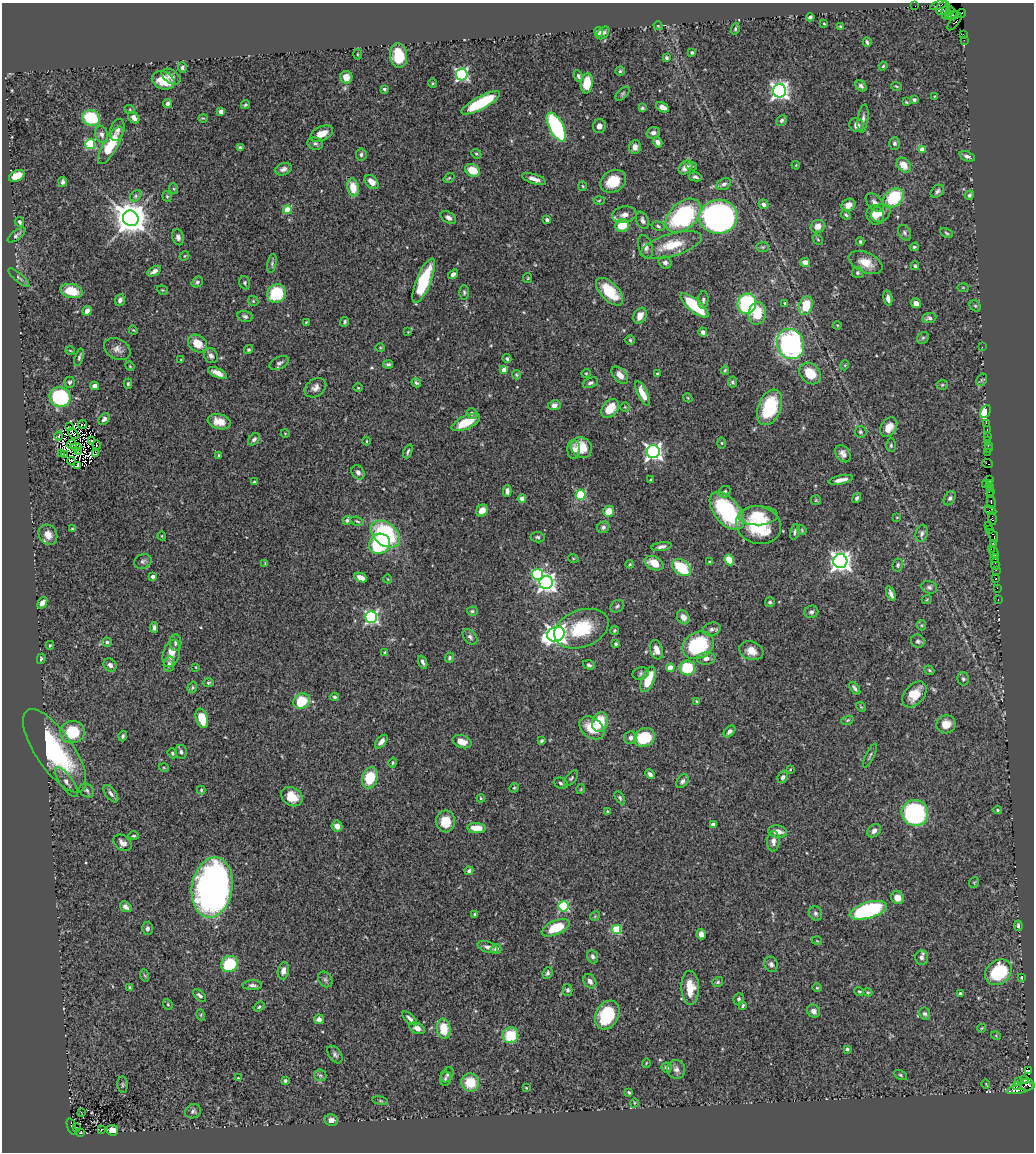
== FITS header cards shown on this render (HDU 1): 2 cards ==
NAXIS1  =                 1032
NAXIS2  =                 1150

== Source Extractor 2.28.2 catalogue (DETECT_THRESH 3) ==
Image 1032 x 1150 px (HDU 1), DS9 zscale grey, 1 PNG px = 1 image px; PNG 1036 x 1154 px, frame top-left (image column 1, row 1150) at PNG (2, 3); each listed source drawn as its Kron ellipse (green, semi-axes under 4 px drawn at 4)
Background 1.14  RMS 0.032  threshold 0.0964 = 3 sigma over >= 5 px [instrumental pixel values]
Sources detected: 499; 6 with non-positive FLUX_AUTO (blend fragments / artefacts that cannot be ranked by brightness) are neither listed nor drawn; the other 493 listed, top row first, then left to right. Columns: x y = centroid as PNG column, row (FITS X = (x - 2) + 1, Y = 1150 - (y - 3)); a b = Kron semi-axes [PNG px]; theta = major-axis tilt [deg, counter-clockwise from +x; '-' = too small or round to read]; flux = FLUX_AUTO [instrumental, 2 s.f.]
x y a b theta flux
938 5 8 3 20 190
915 6 2 2 - 23
943 8 8 6 40 140
950 11 4 2 - 94
946 12 6 3 74 280
961 13 4 2 - 110
954 15 6 3 27 440
949 16 3 2 - 170
810 17 4 3 - 4.4
955 22 10 3 53 450
824 23 3 3 - 1.9
658 26 4 2 - 2
841 27 3 3 - 3.3
735 29 6 4 73 3
599 32 5 4 - 10
603 33 7 5 44 6.4
963 34 4 2 - 120
964 40 2 2 - 28
867 42 4 2 - 3.6
692 53 3 3 - 2.9
357 54 5 3 - 2.2
399 56 12 8 -84 79
667 58 4 3 - 4.1
883 66 5 3 - 2.3
182 68 5 4 - 5.2
620 71 4 4 - 3.2
462 74 6 6 - 400
578 76 6 4 -65 4.4
171 77 10 6 -33 12
346 77 6 6 - 20
163 80 12 8 -23 39
433 83 5 3 - 2
587 83 10 6 83 43
861 86 6 4 -45 5.5
897 86 5 3 - 2.4
384 89 3 3 - 5.1
779 91 6 6 - 910
623 94 9 4 41 4.5
934 96 3 2 - 1.4
914 100 4 3 - 6.4
906 102 3 2 - 1.9
167 103 4 4 - 6.5
481 103 21 6 28 130
245 105 5 4 - 3.2
662 107 7 4 -27 14
642 108 4 3 - 3.5
130 110 5 3 - 2.3
221 112 4 4 - 16
91 118 9 7 -23 110
134 118 6 5 - 13
203 118 4 3 - 1.7
863 119 14 5 82 9
781 120 6 4 47 4.6
857 125 7 6 - 12
599 126 7 6 - 9.4
556 127 16 7 -62 290
117 130 11 7 75 9
653 133 7 5 18 8
102 134 9 6 -73 8.7
322 134 12 7 26 26
658 142 5 4 - 12
894 143 6 5 - 5.6
90 144 5 5 - 160
315 144 8 6 -18 5.5
110 145 21 7 60 72
240 147 3 3 - 3.7
635 147 7 6 - 11
922 150 4 4 - 36
476 154 5 4 - 3
361 155 6 5 - 5.1
967 156 8 5 -20 7.1
796 165 4 3 - 1.7
904 165 8 6 -50 24
692 166 5 3 - 3.4
685 168 8 5 45 15
283 169 9 6 18 9.1
472 170 8 6 -29 38
17 176 8 5 27 38
695 177 6 4 -12 5.1
449 178 6 3 35 2.4
534 179 12 5 -19 13
613 181 14 10 30 48
63 182 5 3 - 4.8
372 182 8 5 -46 15
724 184 8 5 28 6.8
583 186 5 3 - 1.9
353 187 9 6 -77 34
174 189 5 3 - 2.3
937 191 8 5 42 5.4
969 195 5 4 - 4.5
136 196 6 4 42 3.8
167 196 5 4 - 2.8
893 198 11 8 40 130
599 200 5 3 - 2.2
875 203 11 7 -46 11
763 204 5 4 - 7.7
848 205 7 6 - 16
287 210 4 4 - 49
881 213 10 8 34 16
624 215 12 8 11 15
846 215 5 4 - 3.4
875 215 10 8 -67 19
683 216 20 13 42 280
448 217 8 5 -32 7.5
718 217 19 17 7 900
131 218 8 7 - 4600
547 220 4 3 - 8.3
642 220 9 6 -67 7.7
20 222 5 3 - 4.8
622 225 7 6 - 44
658 226 7 4 -14 3.6
818 226 7 6 - 15
905 233 8 6 -60 5.3
947 233 7 4 -28 3.1
16 235 10 4 37 5.4
178 237 8 6 -75 6.8
818 239 6 3 -45 2.5
860 242 4 3 - 3.4
671 245 32 11 16 61
645 247 12 7 -73 10
763 247 6 5 - 3.5
914 247 4 3 - 3.1
184 256 5 4 - 2.2
665 262 7 5 -39 6.2
805 262 5 4 - 13
865 262 18 10 -24 34
272 263 10 4 80 4.4
915 266 4 3 - 2.9
154 271 7 4 30 11
857 273 5 5 - 4.3
453 274 5 4 - 7.9
19 278 13 4 -41 5.5
528 278 5 4 - 2.3
424 281 24 7 68 110
197 282 6 5 - 4.8
245 283 7 5 -71 3.8
963 287 6 4 -1 1.9
162 290 6 4 -20 2.6
71 291 11 7 -12 48
464 292 7 5 -89 4.1
610 292 17 8 -45 75
276 293 10 9 - 100
888 298 7 4 -80 10
120 300 6 4 72 8
703 300 9 5 83 5.6
253 301 6 4 -46 2.7
785 303 4 3 - 2.6
916 303 5 4 - 12
747 304 10 9 - 220
694 305 17 6 -40 130
806 306 10 6 71 55
975 306 6 5 - 2.9
87 311 5 4 - 11
757 313 11 8 79 56
245 316 8 5 -13 5.3
640 316 8 6 62 19
929 318 7 5 8 6.5
306 322 4 3 - 2
345 322 5 4 - 3.7
837 325 4 3 - 1.8
133 330 5 3 - 2
408 332 4 4 - 1.7
703 332 4 4 - 9.1
923 338 6 5 - 4.2
630 340 5 4 - 3.4
197 344 10 8 -36 36
790 344 15 13 -68 420
380 347 4 3 - 1.8
982 347 2 2 - 15
117 349 14 10 -27 14
248 350 5 4 - 3.3
70 351 4 3 - 1.8
211 356 8 6 -61 8.7
79 357 9 4 73 4.4
181 359 4 2 - 1.3
507 359 4 4 - 4.2
279 363 10 6 24 7.3
388 364 5 3 - 4.1
845 365 5 3 - 1.9
130 366 5 4 - 2.2
504 370 4 4 - 29
725 370 4 4 - 2.7
218 373 10 4 -24 16
586 373 4 4 - 2.3
657 373 3 3 - 1.8
810 373 12 9 -45 52
516 375 4 3 - 2.6
620 375 10 6 -48 18
982 380 7 5 58 3.5
70 382 5 5 - 4.3
732 382 5 4 - 4.5
416 383 5 4 - 3.7
590 383 8 5 21 5.2
128 384 5 3 - 2.9
942 385 5 5 - 2.9
94 386 4 4 - 10
315 388 12 8 34 12
358 388 5 3 - 1.8
642 393 13 5 -64 33
60 397 10 9 - 230
688 398 5 3 - 2
554 405 6 5 - 11
625 407 4 4 - 2.4
770 407 18 11 69 130
610 408 10 7 51 40
985 412 7 4 62 84
472 413 5 5 - 4.9
104 419 6 4 49 7
219 422 11 7 -13 25
466 422 15 6 25 55
986 423 2 2 - 81
82 424 4 2 - 1.5
69 426 2 2 - 3
889 427 10 7 58 26
987 430 3 2 - 86
860 432 6 6 - 4.4
285 433 4 3 - 1.5
73 434 6 2 -43 4.3
59 436 4 3 - 1.6
987 436 2 2 - 120
254 439 7 5 46 6.3
92 440 4 2 - 0.42
987 440 3 2 - 130
366 441 4 3 - 1.7
722 443 6 4 -90 2.9
72 444 5 2 - 5.4
97 445 4 3 - 0.78
891 445 7 4 -90 4.4
988 445 3 2 - 120
76 447 5 2 - 3.4
581 448 11 10 - 36
574 449 9 6 -89 9.6
988 449 3 2 - 56
78 451 3 2 - 0.93
408 451 7 3 68 3.8
653 452 6 6 - 820
987 452 3 3 - 96
61 453 3 2 - 3.6
96 453 3 2 - 0.71
843 454 9 6 -54 12
64 455 3 2 - 2.4
219 455 4 3 - 1.7
71 461 4 2 - 2.8
988 464 5 3 - 150
78 465 3 2 - 0.75
358 472 7 6 - 9
989 479 4 2 - 130
650 480 3 2 - 2.4
841 480 12 4 12 14
254 482 4 3 - 2
989 483 3 2 - 130
985 484 2 2 - 120
990 487 2 2 - 41
507 491 6 4 -88 11
990 491 4 3 - 180
725 492 6 5 - 4.8
581 495 5 5 - 170
991 495 3 2 - 220
857 498 5 4 - 4.6
950 498 8 5 57 5.4
522 499 4 4 - 26
816 500 5 5 - 2.4
991 502 7 3 -79 450
482 510 6 5 - 24
990 510 6 4 -23 230
609 511 6 5 - 28
727 511 22 12 -51 220
758 516 19 9 1 44
897 517 4 2 - 1.5
992 518 7 3 -82 300
347 520 4 4 - 5.1
357 521 7 4 -16 3.3
758 525 23 18 -18 120
989 525 2 2 - 65
603 527 6 5 - 5.3
72 529 3 2 - 2.1
990 529 2 2 - 120
802 530 5 4 - 2.4
795 532 8 4 79 4.8
922 533 9 6 74 7.7
385 534 16 11 -39 200
48 535 10 9 - 22
162 536 4 3 - 1.7
993 536 7 3 -66 250
537 537 7 5 -8 4.5
994 543 3 2 - 120
380 544 11 10 - 190
661 547 10 4 9 7.9
991 549 2 2 - 140
994 552 6 3 -76 310
573 558 5 3 - 1.8
995 558 4 3 - 200
729 560 5 4 - 53
143 561 9 7 23 6.6
840 561 7 7 - 1300
710 562 4 2 - 2.8
265 563 3 2 - 2.3
654 563 10 6 -25 37
630 564 4 4 - 2.2
995 564 6 2 90 130
898 565 6 5 - 4.5
681 567 10 7 -34 100
996 570 2 2 - 26
537 574 5 5 - 210
153 576 4 4 - 8.6
361 578 6 4 -25 20
388 579 4 3 - 1.6
996 579 3 3 - 190
546 583 7 6 - 990
929 587 8 6 -17 5.6
997 588 2 2 - 64
891 594 7 3 -69 8.9
927 599 5 3 - 2
998 600 3 2 - 47
770 602 5 4 - 5.2
42 603 6 4 54 13
617 606 7 5 37 4.3
472 611 5 4 - 3.4
811 612 7 6 - 5.8
371 617 6 6 - 400
683 617 7 6 - 14
921 625 5 5 - 2.9
154 628 5 3 - 5.1
581 629 28 18 21 98
712 629 9 6 15 7.1
614 631 4 4 - 3.7
556 634 9 7 18 1300
470 637 9 6 -48 6.2
918 641 7 6 - 6.3
107 642 5 4 - 4.2
176 643 8 6 -88 6.4
616 644 3 3 - 5.3
50 645 4 3 - 2.5
698 645 16 13 29 180
656 650 10 6 -73 22
751 651 12 9 -20 23
385 652 3 2 - 2.4
171 654 14 8 75 23
449 658 5 4 - 4.5
41 659 5 4 - 4
706 659 9 6 6 10
423 662 7 3 -68 5.3
169 664 8 5 81 7.4
110 665 7 6 - 7.7
589 665 6 4 -18 4.4
196 667 3 3 - 1.7
670 668 4 4 - 26
687 668 7 7 - 96
929 670 5 3 - 2.7
641 674 8 6 14 4.9
648 679 13 6 68 64
963 679 7 5 -73 4.4
208 683 5 4 - 3.2
192 687 6 4 72 3.1
855 688 7 4 -52 5.7
914 694 15 10 50 38
334 697 5 3 - 3.1
302 701 8 7 - 78
696 701 4 3 - 2.3
861 707 5 4 - 2.1
202 718 10 6 -74 45
847 720 6 4 20 2.5
600 722 10 7 69 59
946 724 9 9 - 26
592 728 14 10 -39 43
729 731 7 4 45 6.6
72 732 12 11 - 92
123 736 5 4 - 4.5
644 737 11 9 26 100
631 738 6 6 - 9.1
542 741 4 3 - 3.3
381 742 8 4 51 11
462 742 10 6 -17 19
55 751 49 18 -56 240
181 752 7 5 -78 6
172 753 5 4 - 3.5
870 756 13 3 63 3.9
393 763 5 4 - 2.9
164 768 5 3 - 1.9
790 769 3 2 - 2.2
650 774 5 4 - 6.9
783 777 6 5 - 5.8
370 778 11 7 70 80
571 778 9 5 50 4.3
682 781 7 5 53 6.2
66 782 17 6 -55 11
561 783 7 5 -22 5.2
514 788 5 4 - 2.6
581 789 5 3 - 1.9
87 790 8 6 -40 5.6
201 790 4 3 - 2.6
111 794 10 5 -52 8.3
292 797 11 9 -32 34
481 798 4 4 - 2.4
620 798 7 4 -58 3.7
998 810 4 3 - 2.9
608 811 4 4 - 2.7
915 813 13 13 - 330
446 821 11 9 90 40
713 825 4 4 - 14
337 826 5 5 - 12
477 828 9 5 -4 34
778 831 9 6 -8 20
874 831 7 6 - 9.7
133 836 5 4 - 2.8
773 841 10 6 87 12
122 843 10 7 -38 14
469 871 4 4 - 4.8
974 883 5 5 - 2.3
212 887 30 20 81 1100
897 898 6 6 - 22
563 906 5 5 - 170
126 907 6 5 - 9.6
868 910 19 8 16 260
815 913 7 6 - 6.1
475 914 3 3 - 3.6
595 916 5 4 - 2.6
1018 926 5 3 - 4.3
147 928 6 5 - 6.1
556 928 15 7 23 69
616 929 5 4 - 120
701 934 5 4 - 10
817 941 5 3 - 1.7
488 947 10 5 -19 9.2
496 949 5 5 - 7.6
592 957 7 5 -68 6
922 957 7 6 - 8
230 964 8 8 - 110
771 964 8 6 -63 6.5
283 971 9 5 79 12
998 972 14 11 39 140
548 973 6 5 - 5.4
144 975 6 4 -70 2.6
1022 977 4 4 - 2.5
325 979 8 6 -57 5.4
590 981 8 6 -57 11
718 982 5 5 - 4.2
252 985 10 5 1 6.8
130 987 4 3 - 2.9
690 988 17 9 -88 44
817 988 5 3 - 1.9
567 990 5 5 - 4.6
859 991 5 4 - 2.9
868 992 4 3 - 2.4
960 994 3 3 - 4.8
199 995 8 4 -42 5.7
738 999 6 5 - 3.3
168 1004 6 4 -69 2.9
743 1005 4 3 - 3
259 1007 6 3 36 3
814 1011 7 6 - 9.3
925 1014 6 5 - 4.9
201 1015 6 3 -73 2.3
607 1015 15 11 61 110
410 1018 9 4 -43 7.4
319 1019 5 5 - 11
417 1028 8 5 -26 12
982 1028 4 3 - 1.6
444 1029 10 6 -85 59
510 1035 8 7 - 69
996 1036 5 3 - 1.7
847 1049 3 3 - 3.6
335 1054 10 6 -54 6.1
646 1063 5 3 - 1.7
667 1068 5 5 - 6.2
676 1069 9 9 - 9.4
1028 1070 4 3 - 1200
320 1075 6 5 - 4.5
447 1075 8 5 57 5.2
900 1075 7 4 -28 3.4
238 1078 4 3 - 2.2
445 1079 7 5 78 4.2
1025 1080 3 3 - 650
285 1081 3 3 - 4
1018 1081 2 2 - 60
470 1082 9 9 - 55
986 1084 5 3 - 1.6
123 1085 8 5 -85 3.8
1027 1085 6 6 - 490
1017 1086 5 2 - 60
526 1088 3 2 - 1.9
1020 1088 15 5 13 990
629 1093 4 3 - 3.4
380 1101 8 4 -9 2.9
634 1103 4 3 - 1.8
193 1111 8 7 - 5.9
81 1112 3 2 - 1.5
331 1120 7 6 - 9.6
72 1127 9 3 -72 370
77 1128 2 2 - 34
101 1129 2 2 - 1.9
112 1130 6 5 - 15
81 1132 3 2 - 2
At the frame edge (FLAGS 8, measured only in part): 1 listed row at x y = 938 5
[6 non-positive-flux detections neither listed nor drawn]